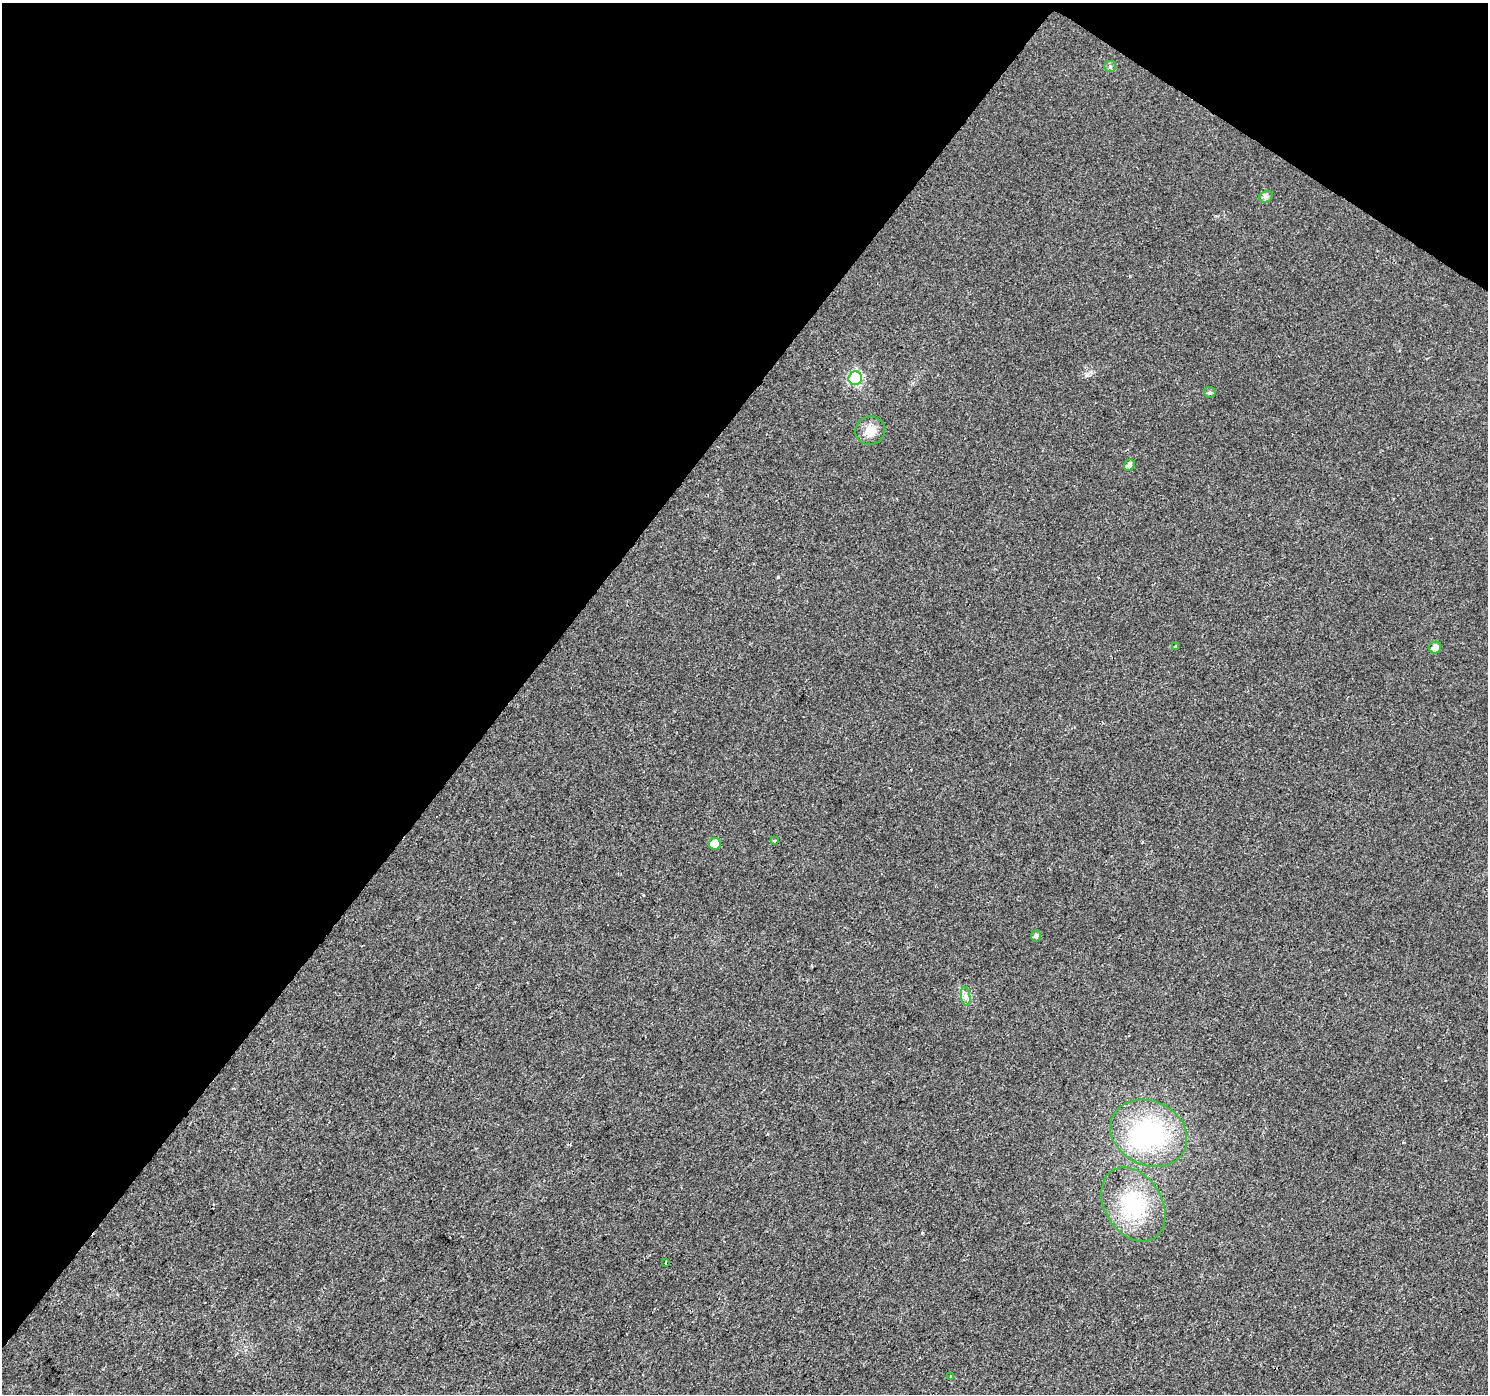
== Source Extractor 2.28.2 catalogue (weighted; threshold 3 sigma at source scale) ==
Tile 2 of 4 x 4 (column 2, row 1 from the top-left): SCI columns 1487-2972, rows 4358-5749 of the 5950 x 5998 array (HDU 1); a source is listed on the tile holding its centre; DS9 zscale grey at full resolution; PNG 1490 x 1396 px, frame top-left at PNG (2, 3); each listed source drawn as its Kron ellipse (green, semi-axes under 4 px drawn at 4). Shown black and unused: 37% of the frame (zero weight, under 2 of 3 exposures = <1% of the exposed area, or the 3 px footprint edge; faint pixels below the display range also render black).
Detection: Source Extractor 2.28.2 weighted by HDU 2 'WHT'; one run over the whole footprint, this tile lists its part. Background 0.00528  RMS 0.0054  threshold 0.0243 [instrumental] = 3 sigma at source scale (4.5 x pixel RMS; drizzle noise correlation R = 1.50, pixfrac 1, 0.0396/0.0396 arcsec/px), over >= 5 px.
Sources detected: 17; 1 inside a brighter object's white glare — neither listed nor drawn; the other 16 listed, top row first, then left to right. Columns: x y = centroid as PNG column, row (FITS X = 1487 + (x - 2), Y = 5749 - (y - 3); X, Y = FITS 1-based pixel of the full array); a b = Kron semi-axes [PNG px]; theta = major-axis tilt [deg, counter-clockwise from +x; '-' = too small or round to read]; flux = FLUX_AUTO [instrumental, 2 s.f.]
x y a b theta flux
1110 66 6 5 - 1
1266 197 7 5 29 1.2
855 378 7 6 - 50
1210 393 6 5 - 1.1
870 431 15 14 - 6.9
1129 465 6 5 - 1.8
1176 647 4 3 - 3.4
1435 648 6 5 - 3
774 841 3 3 - 0.72
715 844 6 5 - 7.5
1036 936 5 5 - 1.4
966 996 9 4 -82 1.8
1149 1133 40 32 -27 69
1133 1205 40 28 -58 39
666 1262 3 2 - 0.53
950 1376 3 2 - 0.46
Unlisted compact peaks at least as high as the median listed source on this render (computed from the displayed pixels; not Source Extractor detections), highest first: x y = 778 577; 1087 374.